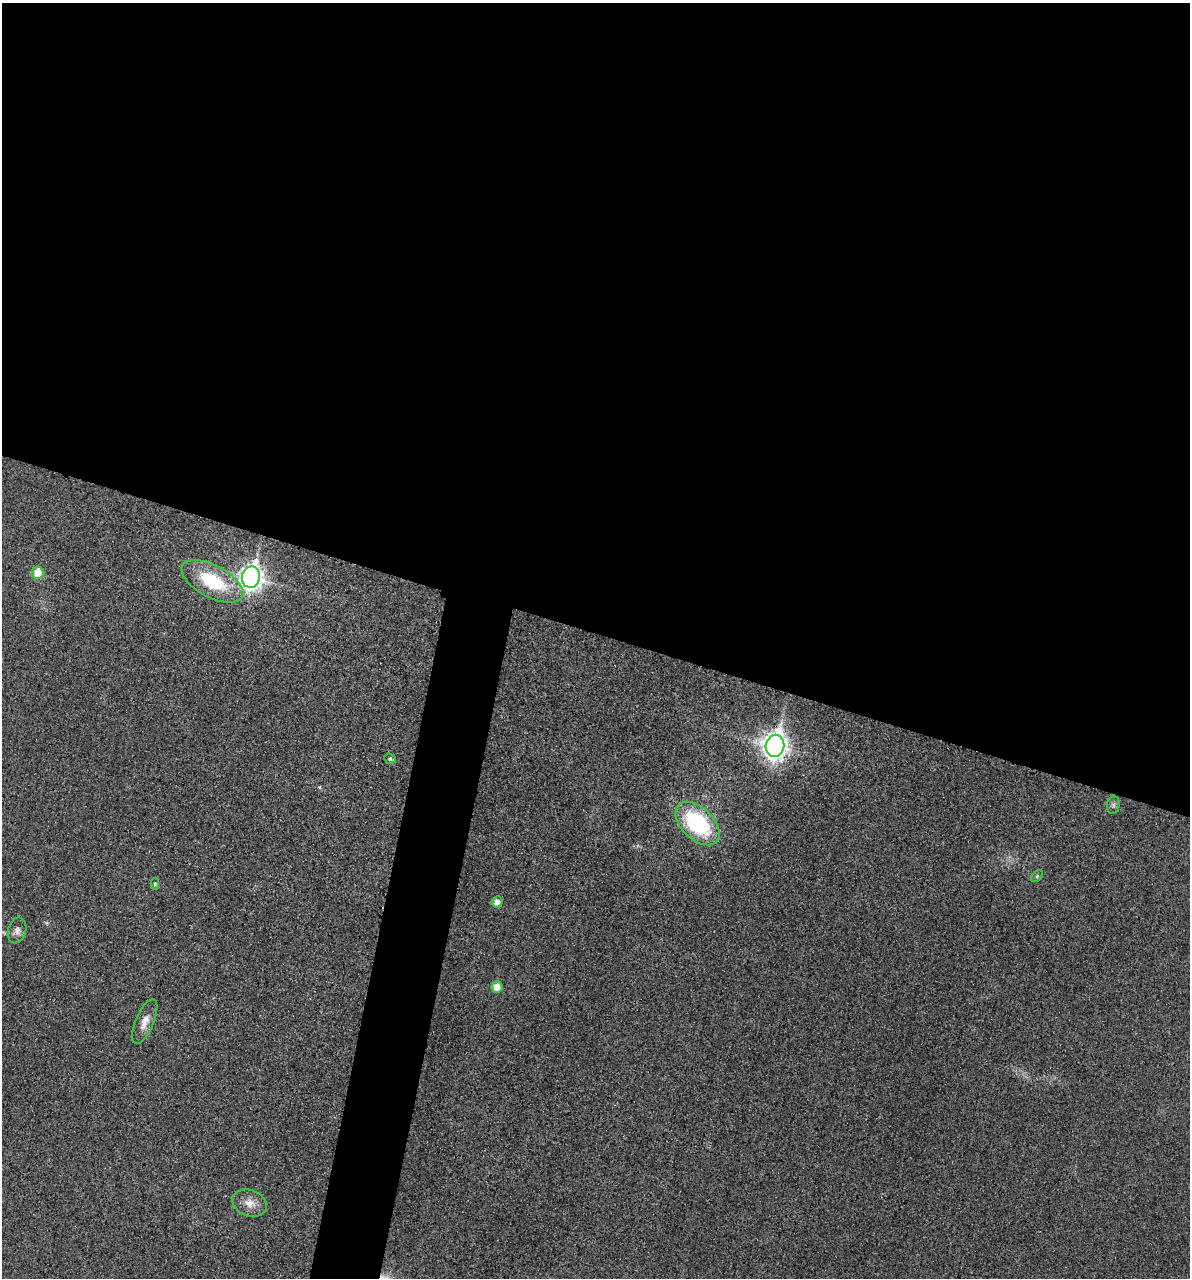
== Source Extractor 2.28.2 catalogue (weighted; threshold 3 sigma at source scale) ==
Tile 3 of 4 x 4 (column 3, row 1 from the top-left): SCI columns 2517-3704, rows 3845-5120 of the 5154 x 5142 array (HDU 1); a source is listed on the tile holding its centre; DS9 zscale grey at full resolution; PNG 1192 x 1280 px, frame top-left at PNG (2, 3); each listed source drawn as its Kron ellipse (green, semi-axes under 4 px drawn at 4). Shown black and unused: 53% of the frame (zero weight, under 3 of 4 exposures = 2% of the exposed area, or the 3 px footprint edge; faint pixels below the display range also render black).
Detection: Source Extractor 2.28.2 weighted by HDU 2 'WHT'; one run over the whole footprint, this tile lists its part. Background 0.0179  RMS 0.0055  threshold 0.0248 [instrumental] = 3 sigma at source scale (4.5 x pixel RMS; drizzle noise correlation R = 1.50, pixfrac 1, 0.05/0.05 arcsec/px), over >= 5 px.
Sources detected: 14; all 14 listed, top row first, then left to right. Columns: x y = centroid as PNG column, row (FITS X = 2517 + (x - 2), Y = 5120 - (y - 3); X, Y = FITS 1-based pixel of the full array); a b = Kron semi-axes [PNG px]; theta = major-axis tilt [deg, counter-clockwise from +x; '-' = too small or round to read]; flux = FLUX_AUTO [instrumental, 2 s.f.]
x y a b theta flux
38 573 6 6 - 14
251 577 11 9 78 340
212 581 34 16 -28 34
775 746 11 9 79 490
390 759 6 5 - 1.2
1113 805 9 6 85 1.7
698 823 26 16 -44 58
1037 876 7 4 46 0.93
155 884 6 4 89 0.93
497 902 5 5 - 3.5
17 930 13 9 74 3
497 987 6 5 - 6.9
145 1021 24 9 67 6.3
249 1203 18 13 -21 6.6